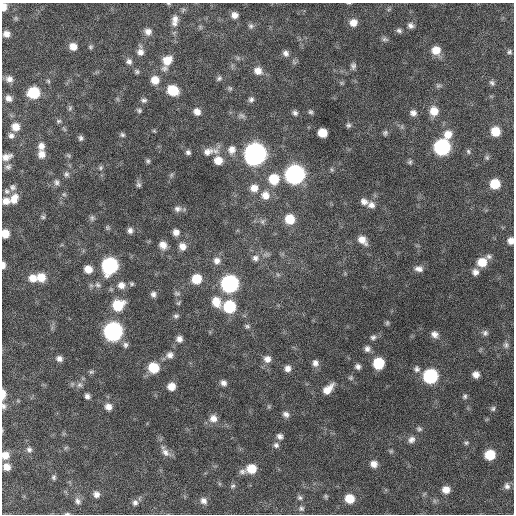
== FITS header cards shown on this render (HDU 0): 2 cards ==
NAXIS1  =                  512 / Axis length
NAXIS2  =                  512 / Axis length

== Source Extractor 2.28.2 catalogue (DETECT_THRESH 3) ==
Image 512 x 512 px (HDU 0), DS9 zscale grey, 1 PNG px = 1 image px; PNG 516 x 516 px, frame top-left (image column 1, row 512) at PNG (2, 3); no overlay
Background 657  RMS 20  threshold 59.7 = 3 sigma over >= 5 px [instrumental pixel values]
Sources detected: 187; all 187 listed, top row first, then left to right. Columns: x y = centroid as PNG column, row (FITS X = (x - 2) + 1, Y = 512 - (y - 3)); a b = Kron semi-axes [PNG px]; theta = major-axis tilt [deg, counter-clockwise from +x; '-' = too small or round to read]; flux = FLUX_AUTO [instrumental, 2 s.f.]
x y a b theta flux
168 3 5 3 - 1200
4 7 8 5 86 11000
234 15 6 6 - 7200
16 18 7 5 -21 2400
175 19 9 8 - 6600
174 23 8 7 - 5000
353 23 8 8 - 12000
410 25 7 7 - 4900
251 26 7 7 - 3200
399 31 7 6 - 3300
148 32 8 8 - 7500
6 34 8 7 - 8300
385 39 10 5 -10 3000
73 46 9 8 - 12000
90 47 6 6 - 2500
436 50 9 9 - 18000
140 51 11 7 -88 7800
509 52 7 6 - 3100
286 53 8 7 - 5500
167 60 11 9 43 22000
129 61 8 7 - 5000
353 66 8 6 89 3800
137 71 6 5 - 2600
258 71 10 9 - 11000
219 78 7 6 - 2900
9 79 9 7 -25 7300
155 80 9 8 - 16000
48 81 6 5 - 2100
492 83 9 6 -48 3600
438 86 8 5 6 2800
230 88 7 5 -43 2300
173 90 9 8 - 39000
34 93 9 8 - 64000
8 98 7 6 - 6700
251 99 7 6 - 3900
144 100 8 6 -3 3500
70 108 6 5 - 2200
139 110 6 5 - 2600
434 111 10 9 - 17000
197 112 8 7 - 8400
310 112 6 5 - 2600
295 113 7 6 - 3800
413 113 8 7 - 6100
242 116 10 6 -28 4000
59 121 7 5 2 2400
348 125 6 6 - 2900
16 127 8 8 - 14000
154 131 6 3 -18 1500
495 131 8 8 - 25000
322 133 7 7 - 22000
385 133 7 6 - 3000
448 134 10 9 - 16000
122 135 6 5 - 2700
11 136 7 7 - 4500
80 138 7 6 - 3400
41 146 9 7 73 7900
442 147 9 9 - 240000
232 150 10 10 - 10000
208 151 16 10 20 12000
468 151 7 5 -61 2800
188 152 6 5 - 3400
41 154 8 8 - 9900
255 154 10 10 - 900000
68 155 7 4 -58 1900
6 157 11 7 20 9100
487 157 7 6 - 2700
218 160 9 9 - 17000
148 161 6 5 - 2400
410 162 6 6 - 2500
8 167 9 6 19 3800
101 168 6 6 - 2700
66 174 8 7 - 3900
295 174 10 9 - 510000
171 175 7 4 72 2100
274 179 10 10 - 36000
56 182 8 7 - 4400
495 184 8 8 - 32000
138 185 7 6 - 3200
13 187 8 8 - 4700
254 188 9 9 - 12000
7 191 9 8 - 3900
64 194 5 5 - 2300
265 195 11 10 - 14000
14 199 13 9 60 14000
6 201 9 8 - 9700
364 202 9 8 - 7100
371 205 11 9 -30 8000
177 209 9 8 - 5300
43 217 7 5 -27 2400
92 218 8 6 -90 3200
290 219 9 9 - 29000
262 222 8 6 -89 3300
107 228 7 5 -72 2200
130 230 7 6 - 4900
176 232 7 6 - 7500
5 234 7 6 - 17000
362 240 11 8 -45 13000
511 241 6 5 - 8500
163 245 9 8 - 11000
182 246 9 8 - 10000
489 256 8 6 -4 3900
255 258 9 8 - 5800
217 261 10 9 - 8100
482 262 9 9 - 23000
3 265 7 4 90 6300
110 265 10 9 - 240000
88 269 7 7 - 15000
419 269 10 7 -4 7200
475 272 8 7 - 6900
278 275 7 4 -19 2300
41 277 9 9 - 20000
33 278 9 8 - 13000
196 279 8 8 - 31000
132 284 6 5 - 2300
230 284 9 9 - 330000
98 285 8 7 - 4500
121 285 9 9 - 9800
177 293 9 6 -12 3200
153 294 7 6 - 4700
216 302 12 9 -63 21000
178 303 7 5 35 2000
118 305 10 9 - 44000
229 307 9 9 - 76000
176 316 8 6 10 3300
387 323 7 5 88 2200
247 326 7 6 - 2900
113 331 9 9 - 440000
485 333 8 7 - 4000
434 334 8 7 - 7200
373 337 8 7 - 3900
179 339 7 7 - 6900
125 345 8 7 - 4300
506 345 9 7 -80 4000
367 349 8 8 - 5400
170 355 10 8 7 7100
59 358 7 6 - 6200
267 359 9 9 - 8700
315 363 9 8 - 6800
378 363 8 8 - 52000
358 367 6 6 - 4600
153 368 9 8 - 41000
288 368 8 7 - 7500
417 369 9 8 - 5000
91 372 7 5 14 2600
476 374 6 6 - 8200
430 376 9 9 - 150000
351 378 6 6 - 2500
223 383 7 6 - 5700
79 385 8 8 - 5100
171 386 7 7 - 15000
328 389 14 7 45 15000
3 394 9 4 90 13000
87 396 6 6 - 4700
465 396 6 6 - 2800
3 406 8 6 -68 3800
108 407 9 8 - 9100
493 409 6 6 - 2600
286 414 8 7 - 5300
213 418 10 9 - 11000
419 429 7 5 -28 2800
280 436 7 6 - 5000
411 440 9 8 - 6100
466 443 7 5 14 2300
276 445 8 7 - 4400
66 447 6 4 20 1800
29 450 9 7 -52 4400
391 451 6 5 - 2000
165 452 13 9 -50 8500
5 455 8 8 - 13000
490 455 8 7 - 39000
374 464 7 7 - 8900
7 467 7 7 - 11000
251 469 9 8 - 27000
242 472 10 7 5 4700
54 477 6 6 - 2700
233 486 8 5 38 2600
507 486 9 7 -70 5000
446 490 7 7 - 12000
96 494 7 7 - 6200
326 496 6 5 - 2100
300 498 8 6 -43 3400
350 499 8 8 - 25000
78 501 10 8 -69 5400
204 501 9 8 - 6700
135 503 8 8 - 4900
301 508 8 8 - 3900
67 514 7 3 0 1900
At the frame edge (FLAGS 8, measured only in part): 10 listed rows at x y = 168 3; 4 7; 6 157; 5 234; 511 241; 3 265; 3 394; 3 406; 5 455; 67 514